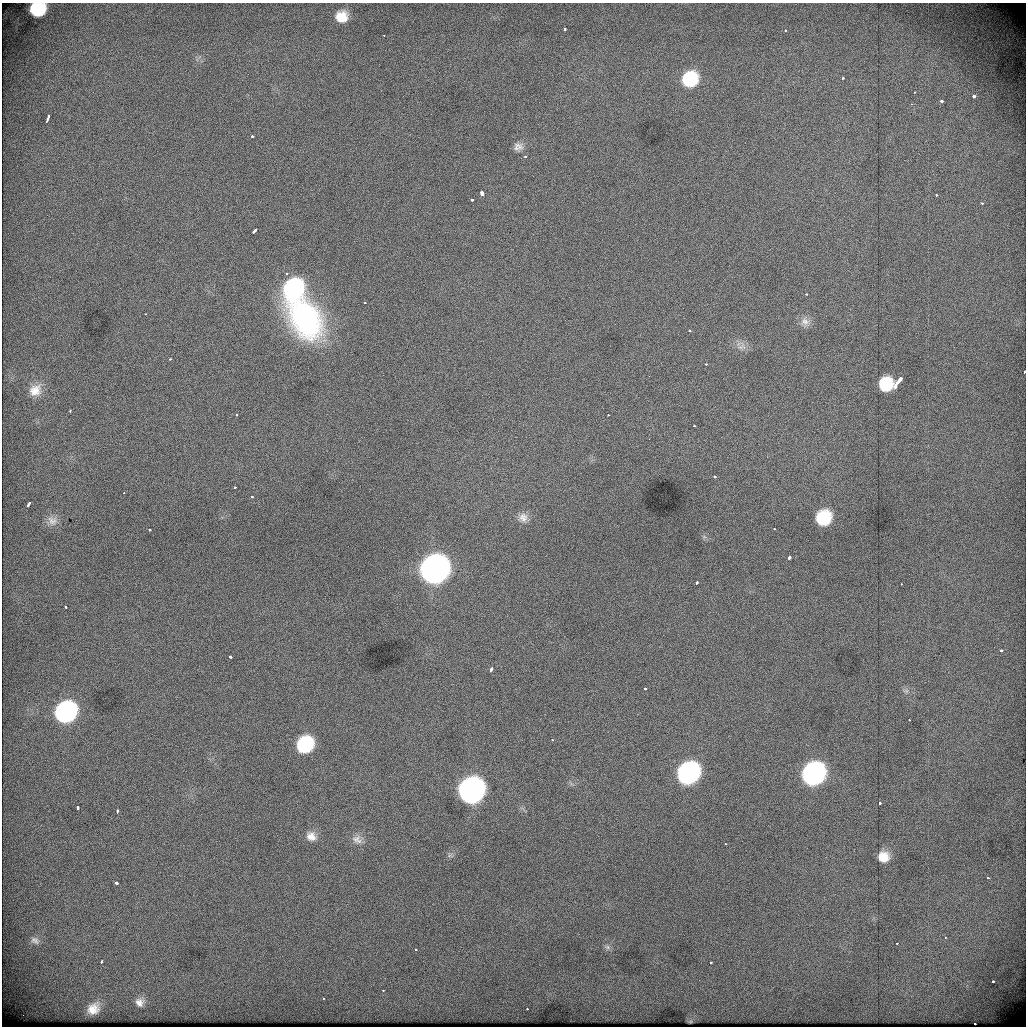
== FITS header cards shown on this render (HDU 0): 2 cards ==
NAXIS1  =                 1024          /
NAXIS2  =                 1024          /

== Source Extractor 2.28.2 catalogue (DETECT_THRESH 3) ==
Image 1024 x 1024 px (HDU 0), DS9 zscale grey, 1 PNG px = 1 image px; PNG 1028 x 1028 px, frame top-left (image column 1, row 1024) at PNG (2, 3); no overlay
Background 462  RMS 2.6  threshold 7.67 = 3 sigma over >= 5 px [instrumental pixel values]
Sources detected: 91; all 91 listed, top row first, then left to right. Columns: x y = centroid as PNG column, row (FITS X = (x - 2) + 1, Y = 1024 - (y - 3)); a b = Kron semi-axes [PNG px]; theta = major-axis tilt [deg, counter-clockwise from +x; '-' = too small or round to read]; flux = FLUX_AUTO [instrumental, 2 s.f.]
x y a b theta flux
37 9 12 10 5 11000
341 17 10 9 - 3300
564 30 3 3 - 610
785 30 3 3 - 320
384 35 2 2 - 150
843 78 3 2 - 300
690 79 13 12 - 11000
914 92 3 2 - 200
974 96 3 3 - 1900
941 101 3 3 - 730
911 104 2 2 - 860
47 119 7 3 71 1900
252 136 3 3 - 1400
519 146 15 9 -35 1200
525 157 3 3 - 430
482 193 4 3 - 2400
936 195 3 3 - 520
472 200 3 3 - 1400
982 203 4 3 - 270
255 230 5 3 - 1400
286 273 4 3 - 360
293 288 15 13 54 34000
806 294 3 2 - 490
365 303 3 2 - 230
145 314 2 2 - 300
305 318 40 27 -60 28000
805 322 13 11 -15 1300
689 330 3 3 - 440
742 346 13 11 44 1200
170 359 3 3 - 360
706 364 3 3 - 210
1024 372 3 2 - 480
900 379 5 3 - 2600
897 383 3 2 - 860
885 385 14 11 1 7600
895 386 5 2 - 900
35 390 20 17 41 3300
70 411 3 2 - 420
236 415 4 3 - 240
608 415 3 2 - 230
694 426 3 2 - 220
714 476 3 3 - 1700
234 487 3 3 - 2100
124 493 2 2 - 150
252 496 3 3 - 490
28 505 6 3 56 1100
523 517 12 11 - 1200
823 518 14 13 - 9400
52 521 15 12 -34 1500
774 529 3 3 - 310
150 530 3 3 - 640
789 557 4 3 - 1800
434 569 15 13 42 280000
696 583 4 3 - 660
901 584 3 3 - 160
66 607 3 3 - 420
1001 650 3 3 - 560
230 656 4 3 - 1100
491 669 4 3 - 1200
645 688 3 3 - 460
906 691 9 6 -14 610
65 712 14 12 40 55000
909 720 3 3 - 190
552 740 3 3 - 250
305 745 14 13 - 15000
688 773 15 13 46 64000
813 774 15 13 48 80000
471 791 15 13 48 170000
879 803 3 3 - 500
78 808 3 3 - 1600
117 811 4 3 - 770
311 836 14 12 -33 1800
357 839 16 11 -25 1600
725 844 2 2 - 130
883 857 13 12 - 2800
988 878 3 2 - 410
116 883 4 3 - 930
945 937 3 3 - 380
35 940 14 10 -22 1100
897 943 3 3 - 230
608 947 7 4 -89 310
416 950 3 2 - 260
101 962 4 3 - 680
711 962 3 3 - 310
993 981 3 3 - 830
383 990 3 3 - 230
323 998 3 2 - 360
140 1002 13 12 - 1500
93 1009 12 9 40 2500
527 1009 3 2 - 290
975 1024 3 2 - 360
At the frame edge (FLAGS 8, measured only in part): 2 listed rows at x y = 37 9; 1024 372